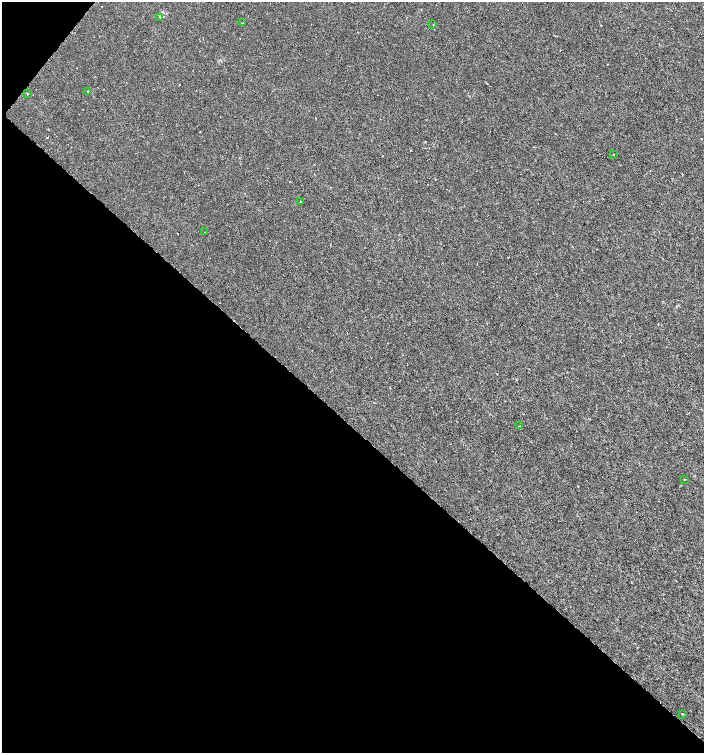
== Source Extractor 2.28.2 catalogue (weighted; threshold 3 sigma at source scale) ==
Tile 9 of 4 x 4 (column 1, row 3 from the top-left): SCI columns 173-1576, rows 1507-3007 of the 6029 x 6009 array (HDU 1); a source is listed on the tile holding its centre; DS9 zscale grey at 2 x 2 block average (1 PNG px = mean of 2 x 2 image px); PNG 706 x 755 px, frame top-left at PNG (2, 2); each listed source drawn as its Kron ellipse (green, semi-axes under 4 px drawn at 4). Shown black and unused: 44% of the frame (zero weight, under 3 of 6 exposures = <1% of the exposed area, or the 3 px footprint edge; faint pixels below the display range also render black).
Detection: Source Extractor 2.28.2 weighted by HDU 2 'WHT'; one run over the whole footprint, this tile lists its part. Background 3.95e-05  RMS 0.001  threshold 0.00426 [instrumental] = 3 sigma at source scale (4.09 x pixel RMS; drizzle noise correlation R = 1.36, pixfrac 0.8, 0.0396/0.0396 arcsec/px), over >= 5 px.
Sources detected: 11; all 11 listed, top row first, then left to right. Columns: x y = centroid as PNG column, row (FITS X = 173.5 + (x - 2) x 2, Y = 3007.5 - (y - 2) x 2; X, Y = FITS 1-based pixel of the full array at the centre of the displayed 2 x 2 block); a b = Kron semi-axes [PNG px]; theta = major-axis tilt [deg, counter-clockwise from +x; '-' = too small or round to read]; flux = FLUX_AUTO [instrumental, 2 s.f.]
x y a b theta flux
160 17 4 2 - 0.18
242 23 2 2 - 0.096
433 25 2 2 - 0.16
88 91 2 2 - 0.21
27 94 2 2 - 0.27
614 154 2 2 - 0.14
301 202 2 2 - 0.25
205 232 2 2 - 0.065
519 426 2 2 - 0.083
684 480 2 2 - 0.11
682 714 2 2 - 0.21
Diffuse or blended objects may show on this block-average render without a row.